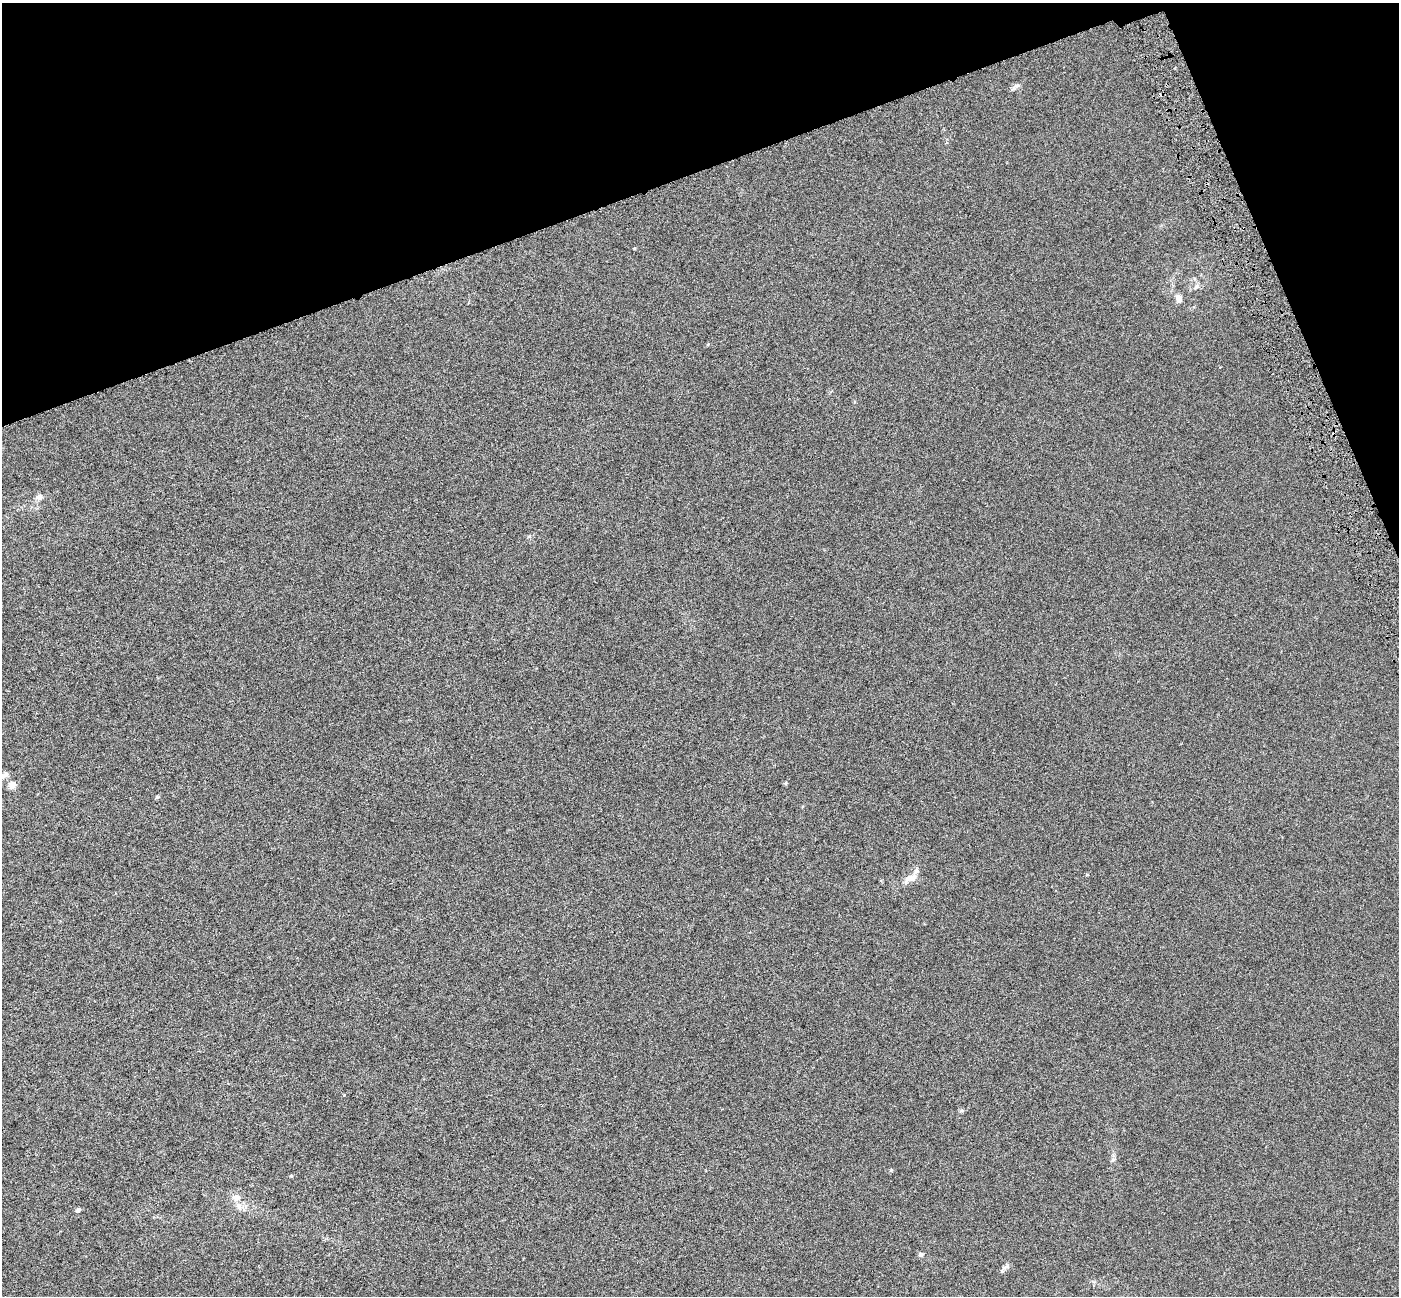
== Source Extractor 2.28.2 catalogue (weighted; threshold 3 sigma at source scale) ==
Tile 3 of 4 x 4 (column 3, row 1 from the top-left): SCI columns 2796-4192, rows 4027-5320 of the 5589 x 5407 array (HDU 1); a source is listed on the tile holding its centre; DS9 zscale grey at full resolution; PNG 1401 x 1298 px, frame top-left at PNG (2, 3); no overlay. Shown black and unused: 17% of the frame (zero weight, under 3 of 6 exposures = <1% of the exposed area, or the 3 px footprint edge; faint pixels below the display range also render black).
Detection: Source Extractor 2.28.2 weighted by HDU 2 'WHT'; one run over the whole footprint, this tile lists its part. Background 6.72e-04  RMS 0.0026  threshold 0.0105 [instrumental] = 3 sigma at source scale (4.09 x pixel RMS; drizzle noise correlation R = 1.36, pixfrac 0.8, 0.0396/0.0396 arcsec/px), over >= 5 px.
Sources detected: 15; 2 cosmic-ray / hot-pixel residue — not listed; the other 13 listed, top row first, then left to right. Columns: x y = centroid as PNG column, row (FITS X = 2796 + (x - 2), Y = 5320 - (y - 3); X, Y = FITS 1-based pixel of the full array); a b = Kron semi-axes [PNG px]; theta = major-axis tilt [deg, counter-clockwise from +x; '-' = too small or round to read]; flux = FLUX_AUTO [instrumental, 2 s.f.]
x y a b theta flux
1017 85 8 4 18 0.49
1178 299 11 7 -71 1.2
39 497 9 7 78 0.82
2 776 10 7 13 0.97
12 785 9 8 - 1.3
910 878 20 8 24 1.9
1113 1159 6 5 - 0.43
291 1176 5 3 - 0.2
236 1197 11 8 5 1.2
239 1205 10 8 -47 1.2
78 1210 6 5 - 0.56
920 1254 6 6 - 0.5
1002 1271 6 5 - 0.39
Isophote crosses this tile's border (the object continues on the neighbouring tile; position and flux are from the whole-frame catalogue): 1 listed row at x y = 2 776
Unlisted compact peaks at least as high as the median listed source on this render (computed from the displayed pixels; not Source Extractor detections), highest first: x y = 891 1170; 961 1111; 157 797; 344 1095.